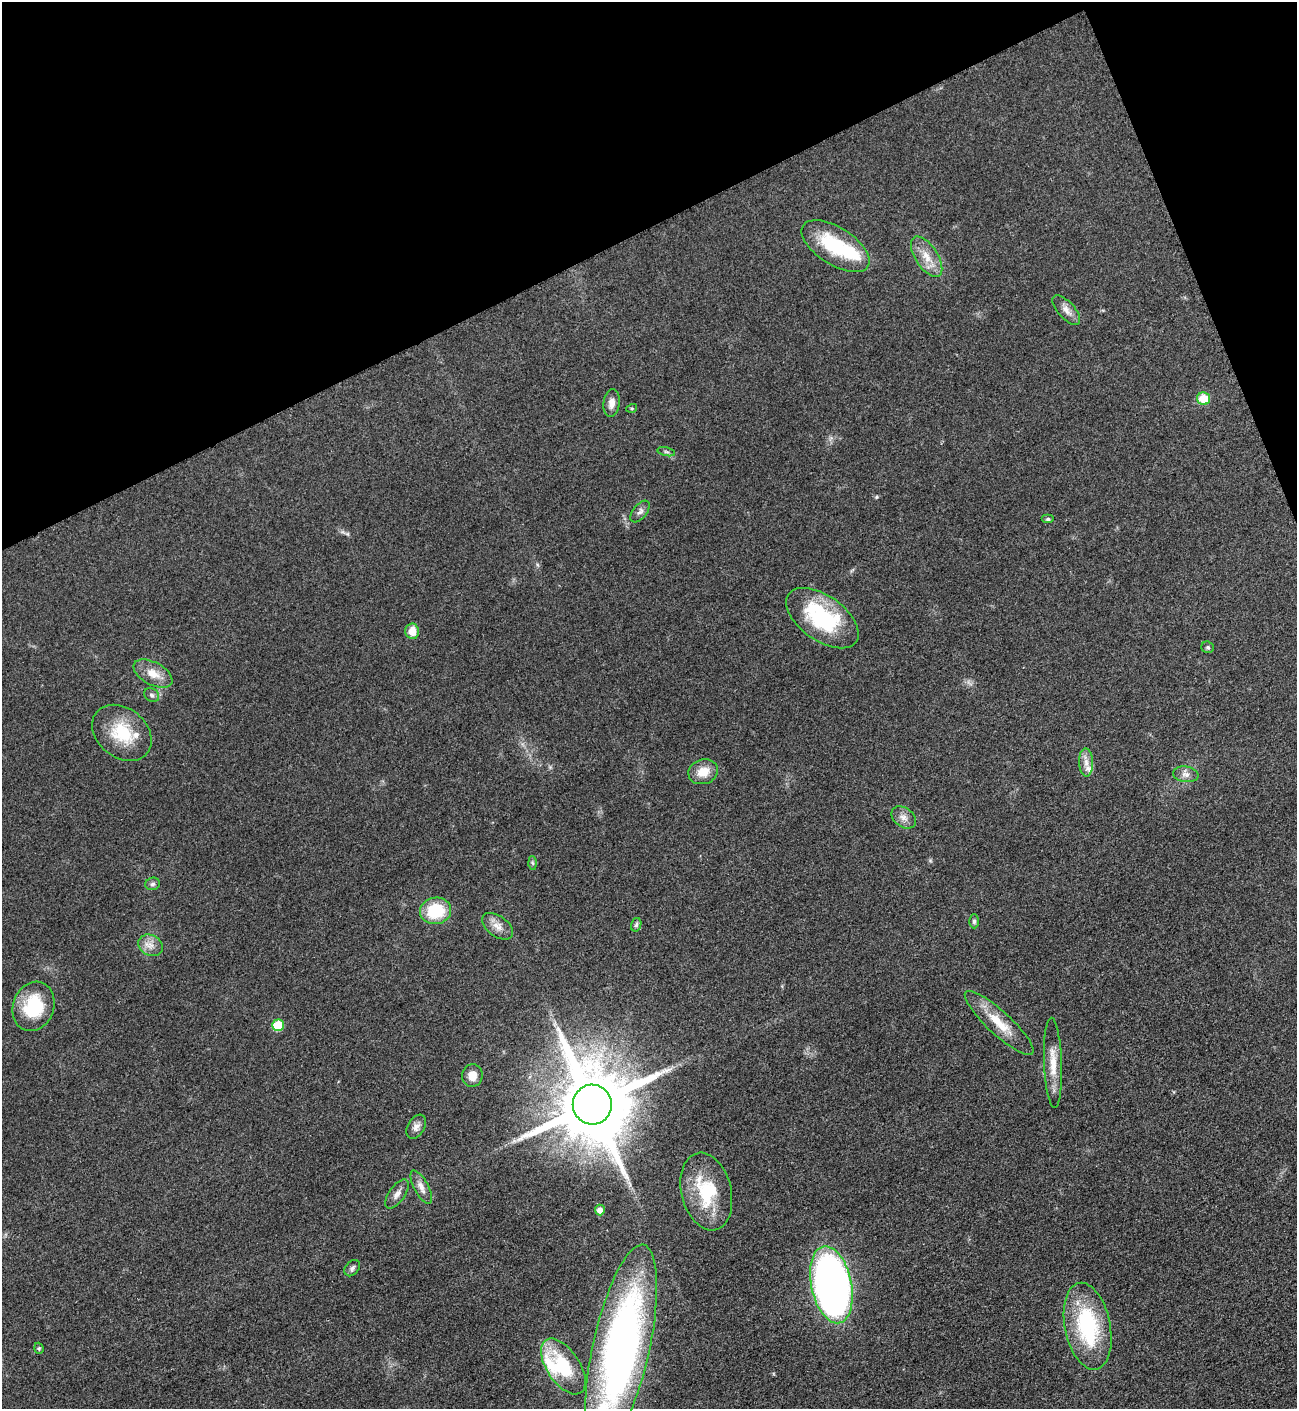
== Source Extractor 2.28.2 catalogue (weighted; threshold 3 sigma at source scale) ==
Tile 3 of 4 x 4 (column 3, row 1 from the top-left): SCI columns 2750-4044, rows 4228-5634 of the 5635 x 5645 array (HDU 1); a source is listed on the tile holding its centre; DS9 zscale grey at full resolution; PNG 1299 x 1411 px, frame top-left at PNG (2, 2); each listed source drawn as its Kron ellipse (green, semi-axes under 4 px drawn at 4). Shown black and unused: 20% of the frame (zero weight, under 3 of 5 exposures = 1% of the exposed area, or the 3 px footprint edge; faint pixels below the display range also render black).
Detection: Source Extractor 2.28.2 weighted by HDU 2 'WHT'; one run over the whole footprint, this tile lists its part. Background 0.0916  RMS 0.0067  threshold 0.0302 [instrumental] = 3 sigma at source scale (4.5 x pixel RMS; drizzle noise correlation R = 1.50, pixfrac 1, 0.05/0.05 arcsec/px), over >= 5 px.
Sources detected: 47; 4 inside a brighter listed object's ellipse — not listed separately; the other 43 listed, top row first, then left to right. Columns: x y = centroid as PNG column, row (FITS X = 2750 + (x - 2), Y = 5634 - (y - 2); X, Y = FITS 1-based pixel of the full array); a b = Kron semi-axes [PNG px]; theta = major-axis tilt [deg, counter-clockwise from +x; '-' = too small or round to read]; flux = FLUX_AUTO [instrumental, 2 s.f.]
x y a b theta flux
836 246 38 18 -32 43
927 257 23 11 -57 11
1066 310 18 8 -48 5
1203 399 7 6 - 15
612 403 14 8 82 4.9
632 408 5 3 - 0.72
666 452 9 3 -13 1.3
640 512 13 7 52 2.8
1048 519 6 4 0 1.2
822 618 41 22 -35 65
412 631 7 7 - 8.8
1208 647 6 5 - 1.2
153 674 21 11 -28 9.9
152 695 8 6 -35 1.7
122 733 32 24 -39 30
1086 762 14 7 -89 4.6
703 772 15 12 18 10
1186 774 13 8 -7 3.9
904 817 13 9 -37 4.6
532 863 6 4 -87 1.1
153 884 7 6 - 1.8
436 911 16 13 10 30
974 921 7 4 -90 1.4
636 925 7 5 74 1.5
497 926 17 10 -36 6.3
150 945 12 10 -28 5.6
33 1006 25 20 70 34
999 1023 45 12 -43 19
278 1025 6 5 - 27
1053 1063 45 9 -88 13
472 1076 11 10 - 7.8
592 1105 20 19 - 10000
416 1127 13 8 59 3.7
421 1187 18 7 -62 5.2
706 1192 39 25 -77 40
397 1194 17 8 55 4.3
600 1210 5 5 - 4.5
352 1268 9 6 50 2.3
831 1285 39 20 -78 470
1088 1326 44 23 -78 68
39 1348 6 4 -71 0.88
621 1348 106 28 78 360
563 1366 31 16 -56 41
Isophote crosses this tile's border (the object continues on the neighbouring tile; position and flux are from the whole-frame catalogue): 1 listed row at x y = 621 1348